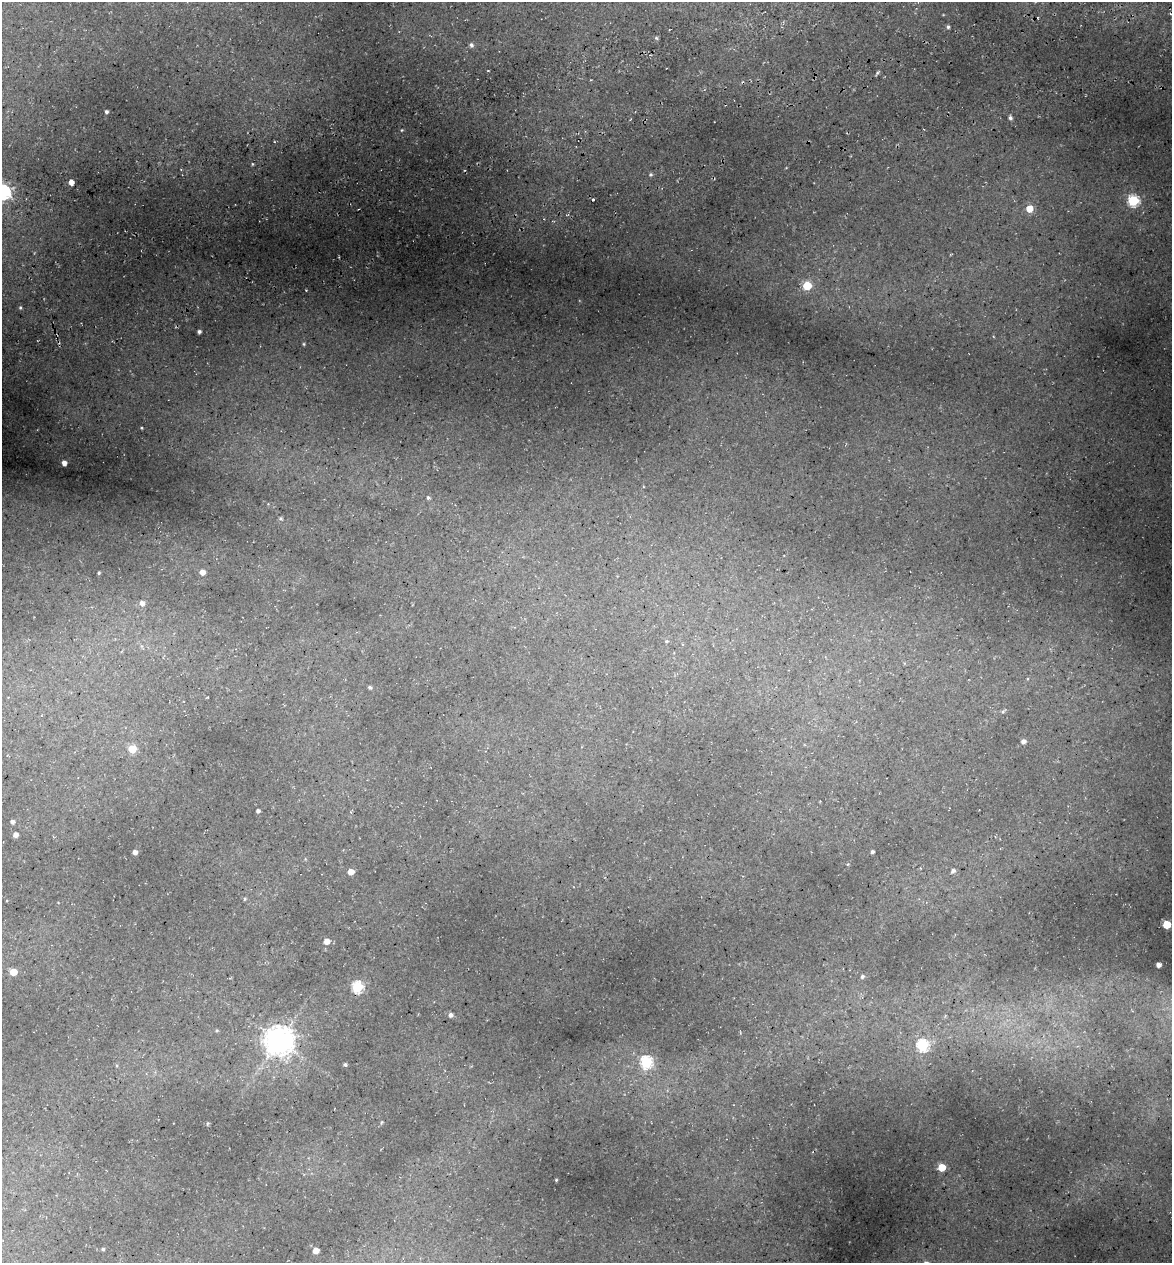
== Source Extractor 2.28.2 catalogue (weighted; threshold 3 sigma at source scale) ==
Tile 10 of 4 x 4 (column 2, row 3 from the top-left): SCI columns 1315-2484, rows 1336-2596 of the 4922 x 5194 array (HDU 1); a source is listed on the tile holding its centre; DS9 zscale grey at full resolution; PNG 1174 x 1265 px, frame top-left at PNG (2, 2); no overlay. Shown black and unused: <1% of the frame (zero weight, under 3 of 5 exposures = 5% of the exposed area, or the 3 px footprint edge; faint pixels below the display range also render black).
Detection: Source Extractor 2.28.2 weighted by HDU 2 'WHT'; one run over the whole footprint, this tile lists its part. Background 0.135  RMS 0.0071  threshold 0.0321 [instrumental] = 3 sigma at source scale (4.5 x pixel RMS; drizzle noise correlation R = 1.50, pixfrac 1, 0.0396/0.0396 arcsec/px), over >= 5 px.
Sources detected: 52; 1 cosmic-ray / hot-pixel residue — not listed; the other 51 listed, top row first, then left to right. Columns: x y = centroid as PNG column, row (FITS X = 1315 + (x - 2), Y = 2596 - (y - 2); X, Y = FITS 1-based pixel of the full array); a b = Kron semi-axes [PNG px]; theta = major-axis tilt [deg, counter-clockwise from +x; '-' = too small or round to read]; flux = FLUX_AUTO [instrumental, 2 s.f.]
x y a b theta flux
948 27 4 3 - 0.98
656 38 5 4 - 0.88
471 45 7 5 -74 1.7
106 112 4 4 - 1.4
1010 118 5 4 - 1.7
402 130 4 4 - 0.59
252 164 5 3 - 0.61
651 174 6 4 1 1.1
71 182 4 4 - 4.7
3 192 7 6 - 160
1133 201 6 6 - 67
1029 209 5 5 - 10
807 286 5 5 - 29
20 308 5 4 - 0.84
199 331 4 3 - 1.7
304 344 4 4 - 0.8
142 428 4 3 - 0.58
64 463 4 4 - 4.1
428 498 4 4 - 1.2
281 518 5 4 - 1
202 572 5 4 - 4.2
99 573 4 3 - 0.78
142 603 6 6 - 2.6
370 687 4 4 - 1.3
1003 712 5 5 - 1
1023 741 5 5 - 2.5
132 749 5 5 - 20
258 811 4 3 - 1.6
12 822 5 4 - 1.8
15 835 5 4 - 2.7
135 852 4 4 - 3.1
872 852 3 3 - 1.4
953 871 5 5 - 1.8
351 872 5 4 - 7.1
245 899 5 3 - 0.69
1167 924 5 5 - 21
327 941 5 5 - 5.1
1158 965 4 4 - 3.3
13 972 5 5 - 13
862 977 5 5 - 1.4
357 987 6 5 - 61
451 1015 5 5 - 1.9
279 1040 9 9 - 910
923 1045 6 6 - 62
646 1062 6 6 - 72
345 1064 4 4 - 1.1
207 1123 5 3 - 0.68
942 1167 5 5 - 16
556 1180 4 3 - 0.54
103 1249 3 3 - 0.83
316 1251 5 4 - 6.9
Isophote crosses this tile's border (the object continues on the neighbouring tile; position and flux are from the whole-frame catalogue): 1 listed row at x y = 3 192